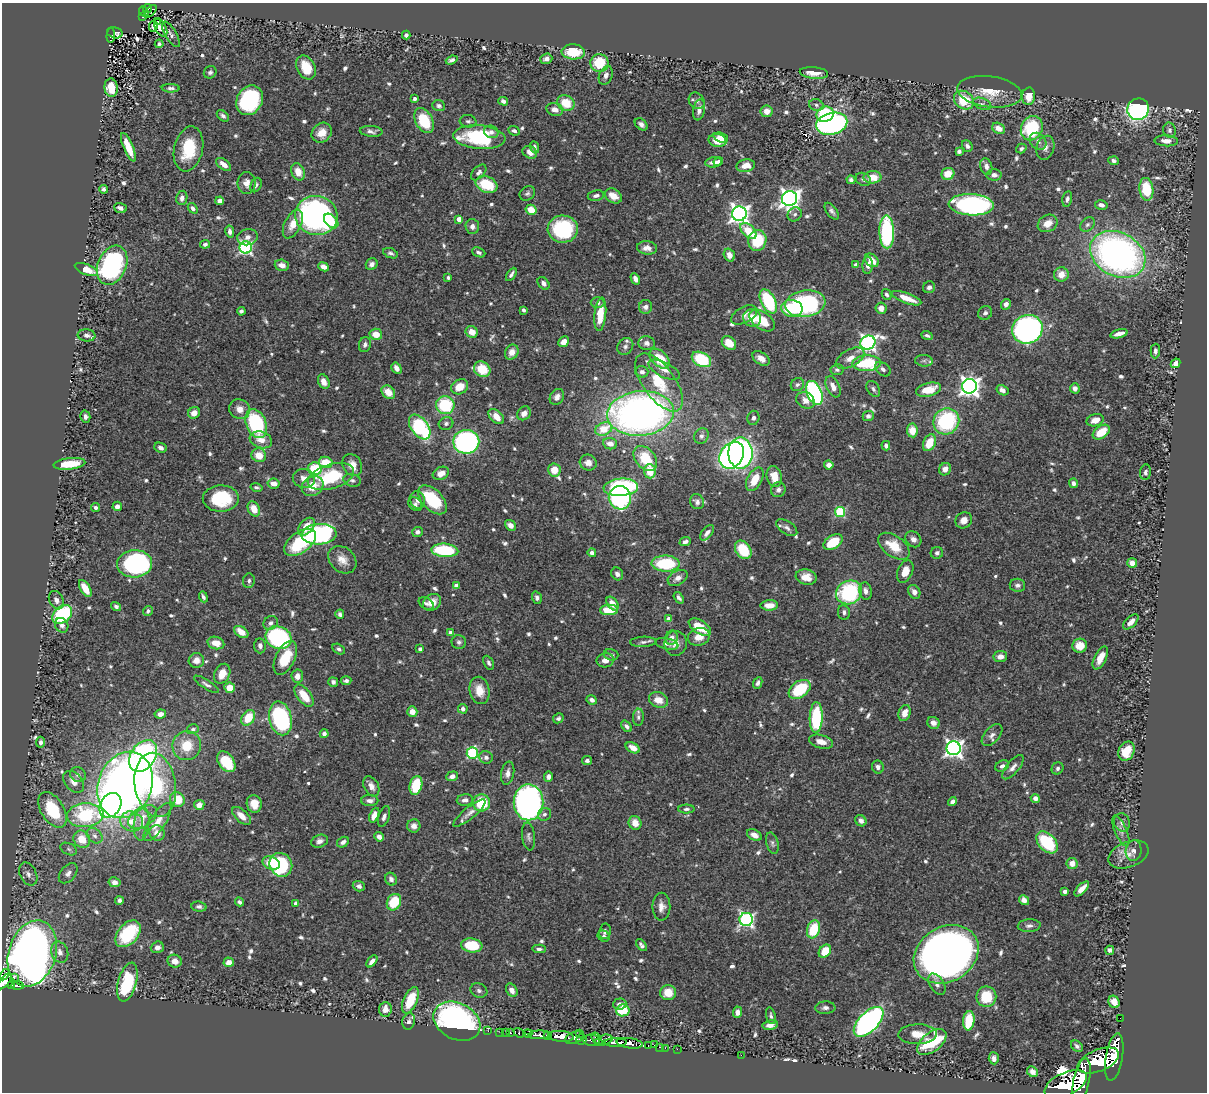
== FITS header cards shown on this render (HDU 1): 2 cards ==
NAXIS1  =                 1205
NAXIS2  =                 1090

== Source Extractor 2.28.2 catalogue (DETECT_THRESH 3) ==
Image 1205 x 1090 px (HDU 1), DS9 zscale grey, 1 PNG px = 1 image px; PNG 1209 x 1094 px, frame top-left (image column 1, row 1090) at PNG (2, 3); each listed source drawn as its Kron ellipse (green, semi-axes under 4 px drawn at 4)
Background 0.706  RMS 0.015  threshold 0.0443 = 3 sigma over >= 5 px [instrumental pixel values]
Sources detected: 747; of the 747, the 500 brightest by FLUX_AUTO listed and drawn (247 fainter detections omitted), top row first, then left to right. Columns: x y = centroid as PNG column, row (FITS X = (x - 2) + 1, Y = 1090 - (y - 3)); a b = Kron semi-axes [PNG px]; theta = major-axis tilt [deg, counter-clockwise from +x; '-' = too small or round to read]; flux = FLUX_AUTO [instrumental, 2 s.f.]
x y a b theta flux
148 8 4 4 - 64
150 11 8 3 43 46
144 12 5 4 - 110
143 17 3 2 - 16
157 21 3 2 - 2.8
153 26 5 4 - 3.7
161 28 9 5 -62 6.6
115 33 8 5 -14 130
171 34 14 5 -60 3.6
406 35 4 4 - 3.2
111 36 7 3 87 110
159 44 4 4 - 2.5
573 52 12 7 -3 32
546 59 6 5 - 4.5
452 60 6 3 21 3
599 63 9 9 - 35
306 67 13 9 -62 23
210 72 7 6 - 2.5
814 73 14 6 -5 12
606 75 10 6 68 4.8
111 88 9 6 -84 19
171 88 9 4 -2 3.1
989 92 33 15 -7 27
1029 96 9 6 87 15
415 99 4 3 - 2.5
250 100 15 12 58 140
964 100 11 8 -38 33
503 101 5 4 - 4.2
697 101 9 7 -47 3.4
566 103 9 7 -31 24
982 104 9 5 -20 3.1
816 105 7 5 -19 2.6
439 106 6 5 - 2.5
1138 109 11 10 - 230
555 110 8 6 -18 7.2
699 110 11 6 80 5.9
767 111 6 6 - 7.3
825 114 9 7 25 70
223 116 7 4 -41 2.8
424 121 13 8 -62 41
468 121 8 6 -7 2.6
641 124 7 5 -41 3.4
832 124 16 11 14 220
999 128 7 5 -29 9.2
1032 128 12 10 61 72
1169 130 8 6 -77 2.9
371 131 11 5 -4 4.4
514 131 6 4 -25 3.1
491 132 7 6 - 4.1
322 133 11 9 44 14
479 137 26 12 -5 89
721 138 7 4 -21 9
717 141 9 6 -11 14
1038 141 9 7 -47 4.7
1166 141 12 5 -3 7.5
967 146 6 5 - 3.1
128 147 15 5 -67 18
535 147 6 3 -68 3.1
1021 148 5 4 - 2.5
1045 148 12 8 73 5.9
188 149 23 14 77 42
959 151 4 3 - 2.8
530 152 7 6 - 7.1
1113 161 5 4 - 3
713 162 8 5 8 5.3
718 162 5 4 - 3.2
224 164 9 5 -39 8.3
746 166 9 6 9 13
986 166 8 6 -74 4.7
298 172 9 6 -68 12
479 172 9 5 46 3.5
948 174 6 6 - 16
994 175 7 5 -1 5.5
872 177 9 6 2 16
863 179 8 6 -28 3
851 180 4 4 - 2.7
246 183 11 9 -90 7.5
486 184 11 8 -22 37
256 185 7 5 64 2.7
104 189 5 4 - 2.5
1146 189 11 7 -82 41
527 193 8 6 42 2.8
596 196 8 5 10 3.6
613 196 9 6 -35 11
182 198 7 5 80 4.4
790 199 8 7 - 590
1067 199 8 5 78 3.1
220 201 4 4 - 7.5
971 205 22 10 -3 260
1101 205 6 4 -15 4.5
120 208 6 5 - 5.2
193 208 6 4 -50 3.2
531 210 6 5 - 13
832 211 10 5 -53 3.3
739 214 7 7 - 540
795 214 7 6 - 2.7
316 216 21 19 -13 330
459 219 4 4 - 10
331 221 8 5 -45 21
1048 223 10 8 31 12
293 224 15 8 63 14
1087 225 8 6 44 2.8
472 226 7 7 - 4.3
563 229 15 13 -3 85
230 231 6 4 -78 4.4
748 231 10 6 -45 22
887 232 16 7 -89 120
248 237 10 8 14 6
757 240 10 9 - 39
205 244 5 4 - 2.6
246 247 6 6 - 220
647 248 10 6 -6 7
479 252 7 4 -22 2.8
390 253 7 4 -22 2.7
1118 254 29 22 -27 430
729 255 6 5 - 7.4
872 260 8 5 -43 12
372 264 6 5 - 4.6
112 265 20 14 66 190
282 265 7 5 -17 6.9
856 265 4 4 - 5.1
868 265 8 5 88 4.5
323 267 5 4 - 5.5
86 270 12 5 -22 14
511 274 7 3 58 2.9
1061 274 7 7 - 11
448 277 3 3 - 2.8
635 279 6 4 -60 5
543 283 7 5 -51 4.4
929 287 6 6 - 3.9
886 294 6 4 -61 2.6
906 298 16 5 -21 16
768 301 13 7 -62 65
598 303 7 5 -1 3.7
805 304 20 13 8 150
1006 304 5 5 - 4.6
645 307 7 6 - 4.8
792 308 11 8 -9 42
881 308 5 5 - 7.4
524 310 4 3 - 3
241 311 4 4 - 2.6
985 313 7 6 - 3.1
600 314 17 5 84 23
744 315 14 8 27 5.1
752 318 9 8 - 15
762 320 14 8 -35 24
1027 329 15 14 - 300
472 332 6 5 - 11
376 334 6 5 - 12
1119 334 9 4 13 7.5
87 335 9 6 -7 4.3
927 335 5 3 - 2.4
564 342 6 5 - 8.8
647 343 8 7 - 3.9
729 343 8 6 -40 16
868 343 8 6 21 360
365 344 7 6 - 3.6
625 346 9 7 53 3.7
1155 351 7 4 88 3.1
512 352 8 6 59 7.8
761 358 9 6 -34 6.8
850 358 16 8 30 9.8
660 359 12 7 -43 30
701 359 10 6 -29 54
924 361 9 5 -6 3.3
867 363 14 7 3 62
1176 363 5 4 - 5.9
396 368 6 4 -59 6.3
482 369 9 7 -34 24
883 369 9 6 -40 3.4
664 370 17 7 -26 8.3
837 370 6 5 - 2.6
642 372 6 5 - 4.1
324 382 7 5 -67 7.1
659 382 34 16 -54 42
797 384 7 6 - 2.7
969 386 7 7 - 630
460 387 9 7 28 17
833 387 11 6 -65 7.2
1075 388 5 5 - 4.2
873 389 9 6 -58 3.1
929 390 13 6 15 23
1002 390 6 5 - 5
388 392 7 6 - 15
814 393 13 7 -67 210
557 397 8 6 57 5.1
805 400 10 7 -31 7.9
445 405 9 9 - 60
240 409 10 9 - 8.7
194 413 6 5 - 7.5
524 413 7 6 - 7.1
641 413 33 22 5 590
85 416 6 5 - 3.8
496 416 9 5 -43 13
868 416 5 5 - 3.6
753 418 7 6 - 3.7
1095 420 9 6 17 10
946 421 13 12 - 99
446 423 7 6 - 2.8
256 424 15 10 -68 110
420 427 14 8 -54 130
604 429 9 6 27 25
912 430 7 5 -83 14
1101 432 9 6 34 25
701 436 8 7 - 3.8
261 440 11 8 -18 11
466 442 13 12 - 230
929 443 9 6 65 22
610 444 7 5 -8 8.4
886 446 5 4 - 3.1
161 448 6 5 - 4.2
740 453 15 12 90 350
259 455 7 6 - 15
732 455 14 11 55 290
645 458 14 9 -49 33
326 462 7 5 -13 25
588 463 8 8 - 7.8
69 464 16 5 6 30
352 465 11 9 -63 11
829 465 5 4 - 5.6
315 469 7 6 - 43
945 469 6 5 - 6.9
554 470 6 6 - 14
650 471 7 6 - 20
1145 472 8 5 83 2.6
441 473 8 6 25 8.7
331 477 24 12 17 63
774 477 10 7 -76 15
304 478 11 9 -14 8.2
755 479 13 7 62 20
352 480 9 6 -16 3
1073 483 5 4 - 4.4
274 484 6 5 - 9.7
313 486 11 9 34 17
256 487 6 4 -12 2.5
621 487 17 9 4 150
778 490 8 7 - 4
221 498 18 13 1 54
620 498 12 11 - 120
417 500 9 7 -75 6.5
432 500 18 10 -46 50
697 502 8 6 -62 4.1
415 504 8 6 -44 3.5
117 506 5 4 - 4.8
96 508 4 4 - 3.1
254 509 8 6 -63 14
840 512 5 5 - 73
964 520 9 7 34 7.3
510 525 6 5 - 6.7
306 527 10 6 50 16
787 528 12 6 -34 4
417 532 5 5 - 3.4
707 533 9 5 50 5.1
319 534 17 10 4 240
913 539 9 7 -47 4.5
685 542 6 4 23 3.4
833 542 10 6 32 30
300 543 18 10 37 58
894 546 18 10 -37 25
445 550 13 6 -4 73
743 550 10 7 -54 39
592 553 4 4 - 4.3
937 553 6 6 - 2.7
342 560 15 12 -41 11
1132 563 5 5 - 9
135 564 17 13 5 220
666 564 14 8 -1 66
905 571 12 7 67 12
617 574 7 5 -55 3.9
806 577 10 7 -10 12
678 578 11 7 29 6.5
249 581 7 6 - 2.7
1017 585 8 6 -8 4
456 586 4 4 - 7.3
85 588 9 5 -60 16
865 591 9 6 -74 5.2
849 592 13 11 31 100
914 592 7 5 -56 5.5
203 597 6 3 -67 2.8
537 598 6 5 - 3.2
679 598 6 4 -54 2.8
56 600 10 7 -62 4.4
432 602 10 7 37 12
426 603 8 5 -30 3.2
612 604 8 5 -53 9.6
769 605 8 5 1 12
116 607 5 4 - 2.6
609 610 9 5 1 21
148 611 5 4 - 2.8
844 612 7 6 - 3.2
62 614 11 8 41 99
340 614 4 4 - 2.9
669 619 4 4 - 7.5
1131 622 9 5 44 7.6
271 623 7 6 - 4
62 625 8 6 -61 5.5
700 627 12 6 -32 27
241 632 8 5 -34 15
450 632 4 4 - 3.8
699 637 11 8 18 12
278 638 13 11 -23 140
672 638 7 6 - 4.7
459 642 7 7 - 3.1
643 642 13 5 2 3.6
216 643 8 6 -15 13
676 643 12 11 - 9
667 644 12 5 -12 3.7
260 646 7 5 -84 4.2
1080 646 7 7 - 14
339 649 7 5 -29 2.7
420 649 4 3 - 3
611 655 7 5 -17 2.6
1000 657 7 5 8 6.9
285 658 18 9 64 29
1100 658 12 6 64 13
196 660 8 7 - 7.4
605 660 9 7 11 7.4
489 663 7 5 -63 2.7
222 674 10 7 65 12
297 676 7 6 - 7.6
346 681 5 4 - 2.9
333 682 5 4 - 3.4
758 683 6 4 65 3
206 684 14 4 -32 3.3
230 688 5 5 - 15
800 689 12 8 34 49
480 690 14 10 -77 15
304 696 13 6 -52 21
592 700 5 4 - 4
658 700 10 7 -19 13
463 709 5 4 - 4.1
412 712 5 5 - 10
905 713 8 6 69 9.8
160 714 6 4 9 5.3
638 717 8 5 87 3
816 717 15 6 88 78
248 718 8 6 56 24
280 718 17 11 -76 120
558 718 5 4 - 2.5
933 723 6 5 - 5.5
627 726 6 4 -52 3.6
193 729 6 5 - 2.5
324 734 4 4 - 3.9
992 735 13 7 48 5.2
41 742 5 4 - 3.8
821 742 12 6 -15 9.2
187 746 15 14 - 25
633 748 8 5 -29 8.6
954 748 7 7 - 460
1126 751 10 7 64 19
472 753 6 5 - 87
143 756 17 12 56 270
486 757 7 6 - 3.1
587 761 5 4 - 2.9
226 762 11 7 -55 39
1002 766 7 5 32 3.4
878 767 6 5 - 3.9
1013 767 15 6 50 5.3
1057 768 6 5 - 2.8
508 773 12 6 80 5.9
78 775 8 7 - 4.4
452 776 6 5 - 5.3
548 777 5 4 - 4.3
74 782 12 8 -49 8.2
125 785 34 27 68 840
155 785 32 20 -81 110
416 785 9 6 76 37
371 786 11 7 -62 6.6
1035 798 4 4 - 5.3
177 799 8 7 - 22
465 800 8 5 6 4.3
370 801 8 5 0 4.7
528 802 18 15 -90 470
952 802 5 4 - 3.4
481 803 9 8 - 39
254 804 9 7 -77 11
110 805 13 10 56 110
199 805 5 5 - 7.9
686 809 8 4 1 2.5
52 810 20 11 -58 55
469 813 20 6 39 5.9
544 814 7 6 - 3.2
85 815 18 12 4 88
374 815 8 4 67 8
241 816 11 6 -43 9.1
143 817 16 9 32 12
384 817 11 5 71 3.8
132 821 11 10 - 14
861 821 6 5 - 5.5
157 822 22 7 56 14
1122 822 9 8 - 4
635 823 7 6 - 11
142 824 16 7 83 9.6
414 826 6 6 - 6
1121 831 16 6 -67 4.9
157 833 8 7 - 8.7
754 835 8 5 -29 7.3
95 836 9 6 -45 4
529 836 14 6 -82 3.6
379 837 5 4 - 5.8
82 839 9 8 - 19
319 841 9 6 20 4.8
343 842 6 5 - 4.7
1047 842 13 8 -46 57
772 843 11 6 -74 3
69 849 9 5 -27 2.5
1134 851 10 8 81 4.7
1128 854 21 13 21 12
271 863 9 6 -20 16
1072 863 5 5 - 9.3
281 865 12 11 - 92
68 873 11 7 50 5.2
28 874 12 8 -63 5.8
391 879 6 5 - 3.9
114 882 6 5 - 6.1
359 886 6 5 - 3.2
1082 889 9 4 45 7.8
1065 891 4 4 - 5.3
119 900 4 4 - 2.8
1024 900 5 4 - 5.4
239 902 5 3 - 3
394 902 8 7 - 37
296 903 4 4 - 5.3
199 907 7 5 -6 3.4
661 907 14 9 89 7.7
746 919 6 6 - 230
1029 926 11 6 4 3.9
813 929 9 6 72 38
605 931 8 6 80 3.1
128 934 15 10 49 70
604 936 6 5 - 2.5
472 945 10 7 -8 39
641 945 7 4 -50 2.9
157 947 6 5 - 4.5
539 949 7 4 -3 2.9
1110 950 4 4 - 3.1
825 951 7 5 51 19
60 952 11 8 -69 6.4
32 953 34 23 72 2100
946 954 34 27 32 1100
175 961 7 6 - 8.7
372 961 7 4 50 4.9
229 962 5 4 - 7.4
5 975 6 4 56 260
14 978 3 3 - 12
5 981 9 4 50 830
127 982 20 9 75 71
937 984 12 7 -58 5
11 985 4 3 - 230
17 986 6 3 -2 210
479 990 8 7 - 3.3
512 990 7 5 -58 6.4
668 993 8 7 - 18
986 997 10 10 - 37
410 1000 14 6 67 35
1114 1002 6 5 - 9
620 1004 6 5 - 4.4
825 1008 10 6 2 3.7
385 1009 7 6 - 8.3
623 1010 7 6 - 32
737 1012 6 4 87 6.3
771 1016 8 4 -79 2.6
1120 1018 2 2 - 6.5
409 1021 8 6 75 3.3
457 1021 25 18 -27 350
969 1021 9 5 84 34
869 1022 18 9 45 400
770 1025 7 5 11 6
488 1031 3 2 - 8.4
500 1032 2 2 - 11
506 1032 3 2 - 16
510 1033 4 3 - 61
519 1033 6 3 -25 190
528 1033 4 4 - 240
579 1034 3 2 - 130
918 1034 19 10 2 15
540 1035 11 4 3 1600
548 1036 4 3 - 480
561 1036 13 5 -6 3500
574 1038 9 5 23 710
582 1039 5 5 - 420
597 1039 7 2 -54 430
592 1040 8 5 -5 710
603 1040 9 5 17 460
616 1042 11 3 1 1500
932 1042 17 9 39 74
630 1043 13 5 -8 1900
654 1045 2 2 - 8.5
648 1046 3 2 - 29
1077 1046 6 5 - 3
659 1047 2 2 - 13
665 1048 2 2 - 10
677 1049 2 2 - 12
741 1055 2 2 - 45
1114 1057 24 8 80 4800
994 1058 6 5 - 4.5
1098 1060 22 10 22 6600
1032 1072 6 5 - 4.6
1081 1081 23 8 78 5400
1066 1084 23 11 25 7700
At the frame edge (FLAGS 8, measured only in part): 1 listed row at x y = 5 981
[247 fainter detections neither listed nor drawn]